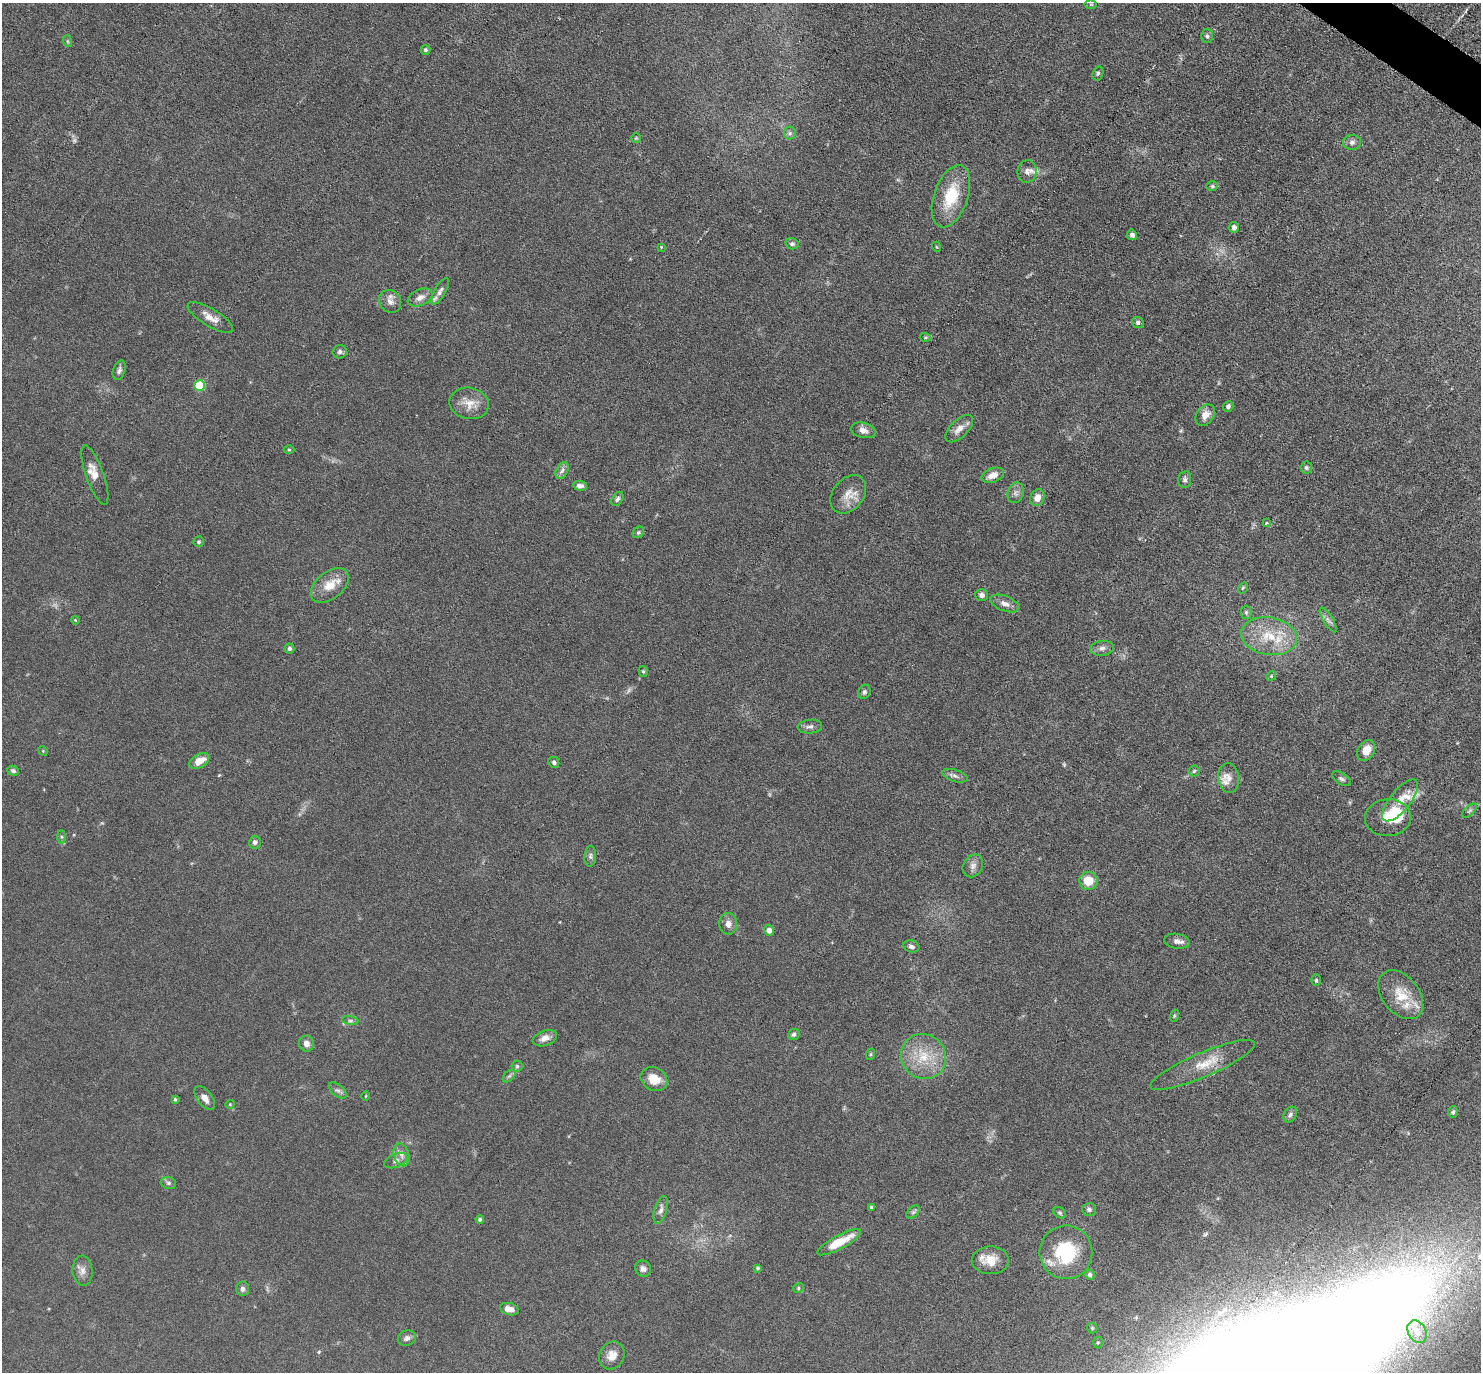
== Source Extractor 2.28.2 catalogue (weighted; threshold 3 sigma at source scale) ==
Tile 10 of 4 x 4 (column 2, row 3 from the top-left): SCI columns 1523-3001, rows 1817-3186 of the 6088 x 6079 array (HDU 1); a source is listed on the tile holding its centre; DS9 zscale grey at full resolution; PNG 1483 x 1374 px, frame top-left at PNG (2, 3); each listed source drawn as its Kron ellipse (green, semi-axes under 4 px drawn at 4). Shown black and unused: <1% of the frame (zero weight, under 3 of 6 exposures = <1% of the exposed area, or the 3 px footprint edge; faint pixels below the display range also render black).
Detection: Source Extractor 2.28.2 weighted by HDU 2 'WHT'; one run over the whole footprint, this tile lists its part. Background 0.0331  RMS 0.0038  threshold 0.0154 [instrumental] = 3 sigma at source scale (4.09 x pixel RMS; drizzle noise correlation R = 1.36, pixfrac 0.8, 0.05/0.05 arcsec/px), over >= 5 px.
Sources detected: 133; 3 too faint to see at this stretch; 2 inside a brighter object's white glare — neither listed nor drawn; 5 inside a brighter listed object's ellipse — not listed separately; the other 123 listed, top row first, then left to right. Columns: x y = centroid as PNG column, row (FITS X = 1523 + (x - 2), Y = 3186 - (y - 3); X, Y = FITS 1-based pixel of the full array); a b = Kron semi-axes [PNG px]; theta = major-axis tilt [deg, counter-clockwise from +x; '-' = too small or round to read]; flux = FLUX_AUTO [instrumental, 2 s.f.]
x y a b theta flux
1091 4 6 4 0 0.47
1207 36 7 6 - 0.76
67 41 6 4 -71 0.46
425 50 5 5 - 0.69
1098 73 7 5 74 0.63
790 133 6 6 - 0.84
636 138 5 4 - 0.36
1352 142 9 7 3 1.4
1027 172 11 9 81 2
1212 186 6 5 - 0.56
951 196 32 17 71 14
1234 227 5 5 - 1.3
1132 235 5 5 - 1.3
792 244 7 5 -13 0.95
661 247 4 3 - 0.31
937 247 5 3 - 0.29
440 291 15 5 60 1.5
420 297 13 8 24 2.3
390 301 12 10 -53 2.4
210 317 26 8 -31 3.8
1138 322 6 5 - 0.94
925 337 5 3 - 0.4
340 352 7 6 - 1
119 370 10 6 71 1.1
200 386 5 5 - 22
469 403 20 15 -11 5.1
1228 406 6 5 - 0.94
1205 415 12 8 54 3.3
959 429 17 8 44 2.9
863 430 13 7 -14 2.1
289 450 5 3 - 0.34
1306 467 6 5 - 0.7
562 470 9 5 62 1.2
95 475 31 9 -70 4
993 475 12 7 20 3.3
1185 480 8 6 79 0.97
580 486 7 5 -3 1.3
1016 493 10 8 74 1.5
848 494 21 15 51 5.3
1037 498 8 7 - 3.1
617 499 8 5 58 0.87
1266 523 4 3 - 0.44
638 532 6 5 - 0.58
199 542 5 5 - 0.59
330 585 22 13 39 6.1
1243 588 6 4 58 0.48
982 595 6 6 - 1.3
1005 603 15 7 -22 2.2
1246 612 6 5 - 0.7
75 620 4 3 - 0.29
1328 620 14 5 -59 1.3
1269 636 28 18 -9 14
289 648 5 5 - 0.82
1102 648 12 7 8 1.6
643 671 5 4 - 0.52
1271 676 5 4 - 0.35
864 692 7 6 - 0.8
810 727 12 7 6 1.3
1366 750 11 8 56 4.2
43 751 5 4 - 0.33
199 761 11 6 29 4.7
554 762 6 5 - 0.88
13 771 6 4 -17 0.7
1194 771 5 5 - 0.62
955 776 13 6 -17 1.3
1229 778 15 10 -84 3.1
1342 779 10 5 -31 0.94
1400 800 25 10 51 5
1469 811 9 4 44 0.65
1388 818 23 18 4 7.9
62 837 6 4 -89 0.56
255 842 6 6 - 1.4
590 856 10 6 85 1.1
973 866 12 9 58 2
1088 881 9 9 - 6.6
728 924 11 9 -86 2
769 930 5 5 - 2.2
1177 941 13 7 -9 1.7
911 946 8 6 -17 1.1
1316 980 6 5 - 0.57
1401 995 28 18 -51 8.8
1174 1016 6 4 72 0.42
350 1021 8 4 -8 0.75
794 1034 6 5 - 0.83
545 1038 12 7 20 2.6
306 1044 8 7 - 1.9
871 1054 6 4 71 0.44
923 1056 23 22 - 12
1202 1065 56 12 23 8.9
517 1066 6 5 - 0.66
509 1076 8 4 44 0.78
654 1079 14 11 -32 5.1
338 1090 10 5 -39 1.1
366 1096 5 3 - 0.28
205 1098 14 7 -52 2.5
175 1099 4 3 - 0.51
230 1104 4 4 - 0.34
1453 1112 6 5 - 0.63
1290 1115 8 6 58 1
401 1155 12 7 -73 2
396 1161 12 6 22 1.6
168 1183 8 6 -16 0.87
871 1207 4 3 - 0.43
1089 1209 7 6 - 0.89
661 1210 14 6 74 1.7
913 1212 8 5 44 0.73
1060 1213 6 5 - 0.57
480 1219 4 4 - 0.66
839 1242 24 6 28 9.8
1066 1252 27 26 - 21
990 1260 18 14 0 5.8
758 1268 4 3 - 0.49
643 1269 8 7 - 1.3
82 1271 15 10 -86 2.4
1090 1275 5 4 - 0.79
798 1288 5 4 - 0.55
243 1289 7 6 - 1
509 1309 9 6 -14 2.4
1092 1328 5 5 - 0.6
1417 1332 12 9 -61 3.5
407 1338 9 7 21 1.3
1098 1343 6 4 89 0.51
612 1355 14 12 60 3.4